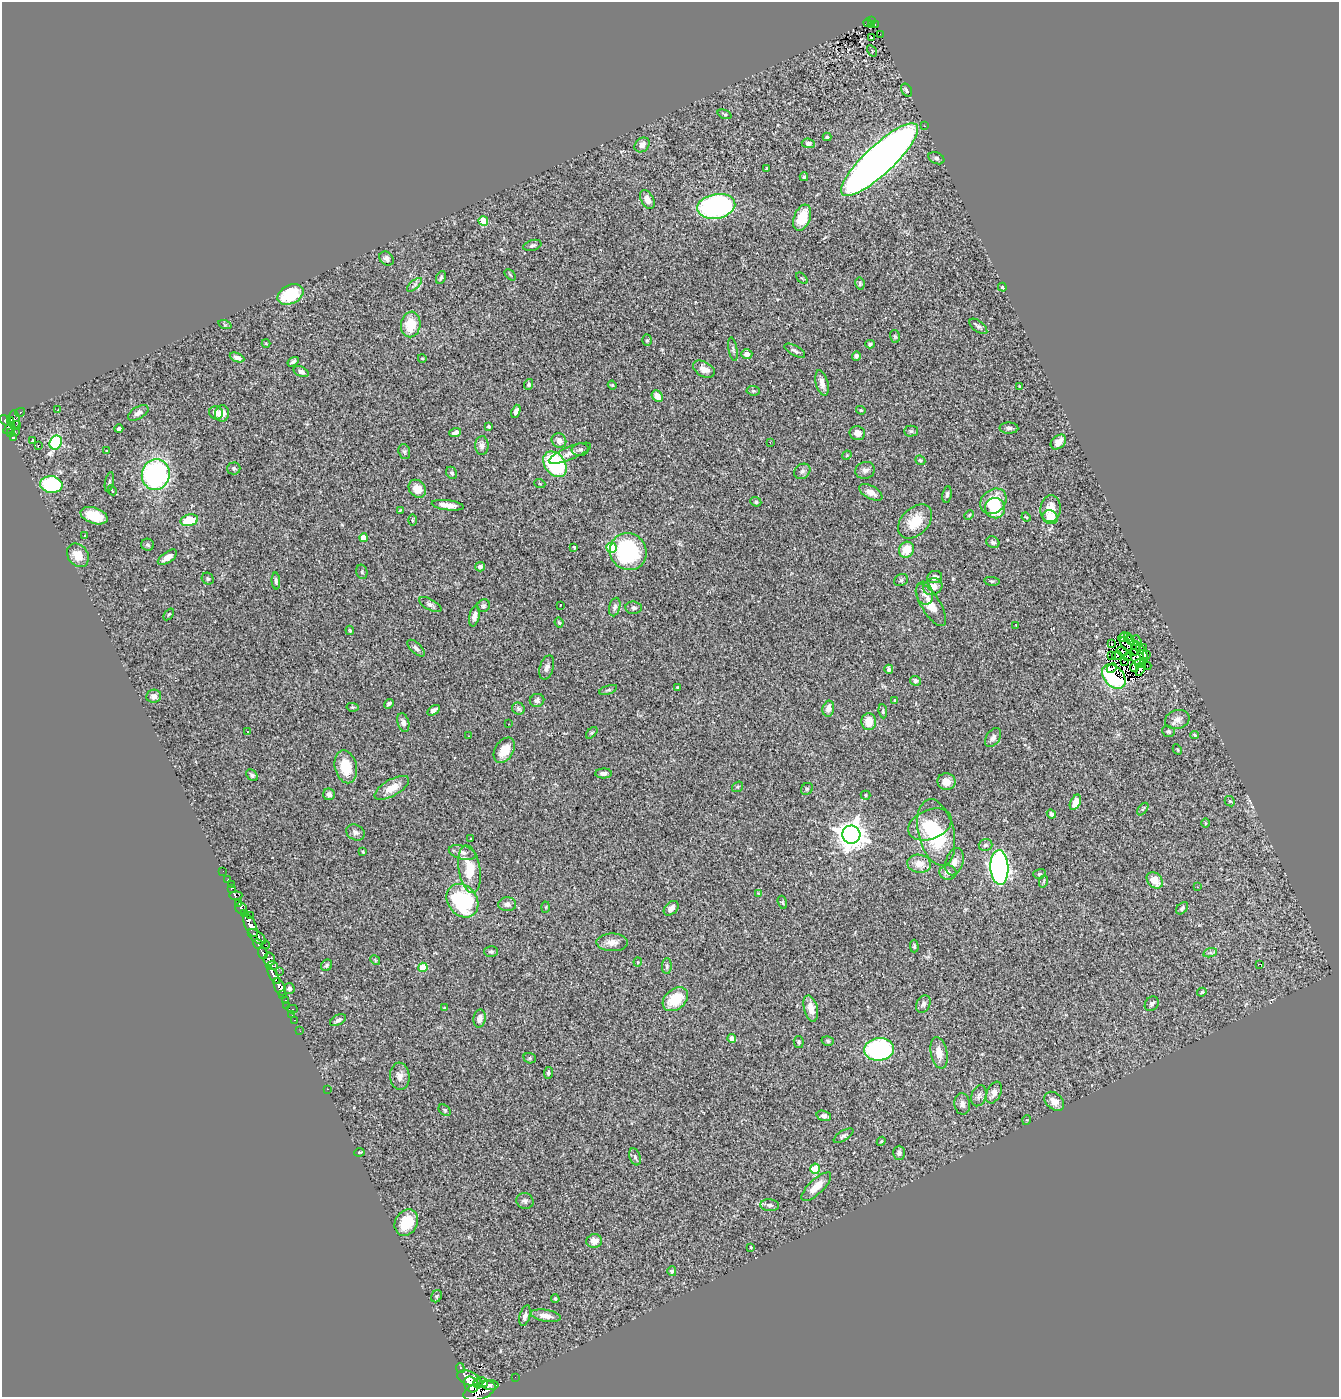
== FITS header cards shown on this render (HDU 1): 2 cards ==
NAXIS1  =                 1337
NAXIS2  =                 1395

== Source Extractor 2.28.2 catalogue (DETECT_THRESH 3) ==
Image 1337 x 1395 px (HDU 1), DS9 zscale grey, 1 PNG px = 1 image px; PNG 1341 x 1399 px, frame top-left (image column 1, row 1395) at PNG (2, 2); each listed source drawn as its Kron ellipse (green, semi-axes under 4 px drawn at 4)
Background 0.487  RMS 0.046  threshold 0.139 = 3 sigma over >= 5 px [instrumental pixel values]
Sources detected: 322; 7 with non-positive FLUX_AUTO (blend fragments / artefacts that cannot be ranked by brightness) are neither listed nor drawn; the other 315 listed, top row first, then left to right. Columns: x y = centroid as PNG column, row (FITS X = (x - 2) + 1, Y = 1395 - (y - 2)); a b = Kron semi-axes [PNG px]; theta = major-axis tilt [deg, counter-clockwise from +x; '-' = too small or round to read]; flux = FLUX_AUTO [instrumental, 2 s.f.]
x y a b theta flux
871 21 3 2 - 3.7
868 23 4 2 - 4.9
871 24 4 3 - 5.7
875 24 3 2 - 21
880 34 2 2 - 4.1
871 37 3 2 - 6.5
872 51 6 4 -58 2.8
907 90 7 5 -59 9.6
725 114 7 3 -20 3.9
925 126 3 2 - 4.4
827 137 4 4 - 3.8
808 143 6 5 - 9.6
642 145 8 6 42 17
936 158 8 5 -23 8
880 160 51 14 43 4200
767 169 4 3 - 14
804 177 4 4 - 5
647 199 10 6 -62 24
716 206 19 12 10 600
802 218 13 8 68 78
483 221 5 4 - 92
532 245 9 5 17 8.3
386 259 8 6 -43 13
510 275 6 2 -45 2.9
441 278 6 4 67 7
802 278 7 2 -44 2.9
860 284 6 4 -79 4.9
414 285 9 4 41 7.6
1002 287 5 4 - 4.7
290 294 14 9 26 140
411 324 13 9 81 81
225 325 7 4 -19 4.5
978 326 10 5 -38 8.1
895 337 6 5 - 4.8
647 340 6 5 - 4.8
266 343 4 3 - 2.4
870 344 4 4 - 5.7
733 349 12 4 -80 8
795 351 11 5 -30 9.7
747 354 5 5 - 15
856 356 5 4 - 8.3
237 357 7 4 -23 13
422 358 4 3 - 2.5
293 362 6 4 32 7.3
704 369 11 7 -30 23
301 372 8 5 -24 12
822 383 13 6 -76 23
528 384 5 4 - 6.1
612 385 4 4 - 3.6
1020 387 3 3 - 4.8
753 391 6 4 -6 4.1
657 396 6 5 - 25
58 410 3 2 - 2.6
861 410 5 3 - 3.6
516 411 7 4 70 12
20 412 5 3 - 25
138 413 11 6 30 12
216 413 7 6 - 21
222 413 8 7 - 24
5 420 6 4 -34 200
14 420 9 5 -88 200
11 421 4 3 - 82
16 426 4 2 - 27
489 426 3 3 - 3.9
1009 428 9 5 -1 9.8
9 429 6 3 36 72
119 429 4 3 - 6.7
15 431 2 2 - 4
911 431 7 5 1 4.9
11 433 3 3 - 28
455 433 6 3 18 9.8
857 433 8 7 - 21
13 438 4 3 - 31
559 440 7 7 - 20
33 441 4 3 - 5.5
770 442 2 2 - 2.2
1058 442 9 6 42 31
56 443 7 6 - 400
39 445 4 2 - 8.8
482 446 9 6 88 14
580 450 8 6 6 9.2
106 451 3 3 - 5.5
404 452 7 5 -72 6.6
570 453 22 6 23 23
847 455 5 3 - 2.6
920 460 5 4 - 5.5
555 464 14 10 -53 280
234 468 7 6 - 6.9
865 470 10 8 16 12
802 471 8 7 - 10
452 473 6 5 - 6.5
156 474 15 14 - 580
109 482 10 4 77 5.6
540 484 5 3 - 2.5
51 485 11 8 -8 220
417 489 10 8 -48 44
112 490 5 3 - 7.2
871 492 13 6 -28 27
947 494 8 4 80 7.8
993 501 14 11 39 82
756 502 5 4 - 6.4
448 505 16 5 -7 27
995 508 10 10 - 100
1051 509 13 10 85 38
400 510 4 3 - 2.5
969 515 5 3 - 3.2
94 516 14 7 -19 74
1026 517 5 3 - 2.7
1050 517 8 6 -31 46
189 520 9 5 12 93
412 520 5 3 - 3.7
915 522 20 13 45 71
85 535 3 2 - 3.7
363 538 4 4 - 52
993 542 7 5 -30 8
148 545 6 6 - 7.1
574 547 3 2 - 3
611 548 5 5 - 150
906 550 8 7 - 54
628 552 19 18 - 320
78 555 12 10 -54 40
167 557 11 5 34 22
480 567 5 4 - 11
362 572 7 5 -77 5
935 577 7 6 - 14
208 579 6 5 - 5.5
901 580 7 5 27 6.1
276 581 8 4 -86 7.8
992 581 8 4 -7 4.6
933 587 10 8 19 31
924 593 12 8 -74 18
430 605 12 5 -28 10
560 605 3 2 - 3.5
931 605 24 9 -58 49
484 606 7 6 - 6.6
615 607 9 5 76 9.2
634 608 8 6 -5 8.1
169 614 7 3 53 3.7
474 616 10 5 77 15
559 623 5 3 - 4.1
1016 625 3 2 - 2.2
350 630 5 3 - 3.1
1128 636 2 2 - 7.8
1123 637 5 2 - 11
1130 640 5 3 - 6.1
1136 640 6 4 -54 44
1112 643 3 2 - 4.8
1126 644 8 4 -56 5.2
1143 647 4 2 - 5.3
416 648 11 5 -43 9.9
1136 648 7 2 76 1.8
1122 651 6 3 -19 13
1142 653 10 3 -61 3
1147 654 3 2 - 5.6
1117 655 5 3 - 2.2
1112 656 4 2 - 0.84
1127 657 4 3 - 12
1137 657 9 6 -53 6.1
1124 662 2 2 - 1.8
1140 663 5 3 - 1.5
1147 665 5 3 - 16
1134 667 4 3 - 4.2
547 668 12 7 73 14
1112 668 6 2 45 17
1141 668 8 4 70 19
889 669 4 4 - 9.2
1114 676 14 9 -49 340
915 681 5 4 - 10
678 688 3 3 - 5
608 690 9 3 19 5.3
154 696 7 6 - 15
537 700 7 6 - 9.3
895 700 4 4 - 2.7
389 704 5 3 - 6.6
352 707 6 4 -11 3.6
518 709 6 6 - 7.9
828 709 8 5 78 27
434 710 7 4 32 15
883 711 7 4 -84 4.2
1177 719 12 9 17 20
403 722 10 5 -76 12
869 722 8 7 - 50
508 724 3 2 - 4
247 731 3 3 - 10
1168 731 6 5 - 6.6
592 733 7 4 45 4.4
1195 735 4 3 - 3.8
468 736 2 2 - 1.6
993 738 10 6 55 13
1177 749 5 3 - 3.1
504 750 14 9 59 47
346 767 17 11 -77 85
604 773 8 5 2 12
252 775 7 5 -44 6.8
946 782 9 8 - 28
737 787 6 4 36 4.4
392 788 19 8 30 45
807 789 6 5 - 5.3
329 794 6 5 - 15
865 795 5 4 - 3.4
1230 801 6 4 -42 4.2
1075 802 8 5 64 35
1143 809 7 4 52 3.9
1051 814 5 4 - 7.8
1205 823 5 3 - 2.6
930 824 23 14 22 81
355 832 9 7 -27 12
936 832 34 17 -77 230
851 835 9 9 - 4200
470 839 3 3 - 8.9
985 845 7 6 - 8.1
363 852 3 3 - 3.7
462 852 14 6 -15 17
954 862 14 8 74 23
919 864 12 9 -10 38
999 867 17 9 -87 1100
469 869 24 11 -80 94
223 871 2 2 - 4.5
948 873 8 7 - 12
1039 874 6 5 - 5.9
227 880 4 2 - 14
1155 880 9 7 -47 44
1044 881 6 3 71 4.3
231 884 2 2 - 6.2
1197 887 2 2 - 2.1
231 888 3 3 - 66
758 893 4 4 - 2.4
236 896 6 4 6 190
462 901 18 14 -53 290
782 902 6 4 -72 4.8
239 903 3 3 - 140
507 904 9 7 0 13
546 907 5 3 - 3.2
241 908 6 5 - 250
671 908 8 6 43 15
1182 908 7 5 48 6.9
244 914 4 4 - 330
251 916 3 2 - 77
250 925 13 5 -65 750
257 937 10 5 -36 340
612 942 16 9 0 27
258 944 5 3 - 98
266 945 4 3 - 73
914 946 6 4 -89 5.1
491 952 7 5 -2 6.4
263 953 6 4 -67 270
1210 953 7 4 17 7.1
269 959 6 5 - 210
375 960 5 4 - 3.4
638 962 4 4 - 3.1
1259 964 4 2 - 28
327 965 6 5 - 5.6
272 966 6 3 -3 190
667 966 8 5 89 7.3
423 967 5 4 - 96
279 972 2 2 - 6.1
274 975 9 4 -60 460
280 987 9 5 -66 730
289 988 5 5 - 10
1202 992 5 3 - 4
282 994 4 3 - 22
675 999 14 10 39 94
285 1001 3 3 - 15
923 1004 9 6 61 10
1152 1004 8 6 51 8.5
287 1005 2 2 - 3.7
445 1008 3 2 - 2.9
811 1008 13 7 -76 33
292 1009 5 2 - 14
292 1015 2 2 - 4.1
480 1019 9 6 79 17
295 1020 3 2 - 8.9
338 1020 9 5 28 11
300 1031 3 2 - 4.9
732 1038 4 4 - 33
828 1041 6 5 - 5.2
799 1042 6 5 - 5.4
879 1049 14 11 5 480
939 1053 16 8 -79 33
530 1058 6 5 - 4.7
548 1073 6 4 81 6.3
400 1076 13 10 -84 21
327 1089 3 2 - 160
994 1093 11 7 65 21
979 1096 11 7 72 12
1054 1101 11 8 -42 24
962 1104 11 8 -82 15
445 1110 7 5 -41 4.9
824 1116 7 5 -16 11
1027 1120 5 3 - 2.9
843 1136 11 5 32 7.7
881 1141 5 4 - 3.5
359 1152 5 2 - 3.8
899 1153 7 5 89 12
635 1157 9 5 -70 7.3
815 1169 5 5 - 130
816 1187 19 7 43 42
525 1201 8 7 - 9.6
770 1205 9 6 -5 11
406 1222 14 11 61 82
594 1241 8 7 - 27
751 1247 3 3 - 2.7
672 1271 5 4 - 9.6
437 1296 6 5 - 5
555 1299 4 3 - 3.5
525 1316 10 5 74 12
546 1316 15 6 -9 23
460 1368 5 3 - 48
515 1377 2 2 - 3.1
469 1378 12 7 -18 1200
483 1382 6 4 -31 390
478 1383 5 4 - 280
471 1384 8 6 -54 1000
490 1385 8 5 2 420
479 1391 17 8 20 1200
At the frame edge (FLAGS 8, measured only in part): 1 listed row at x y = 479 1391
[7 non-positive-flux detections neither listed nor drawn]